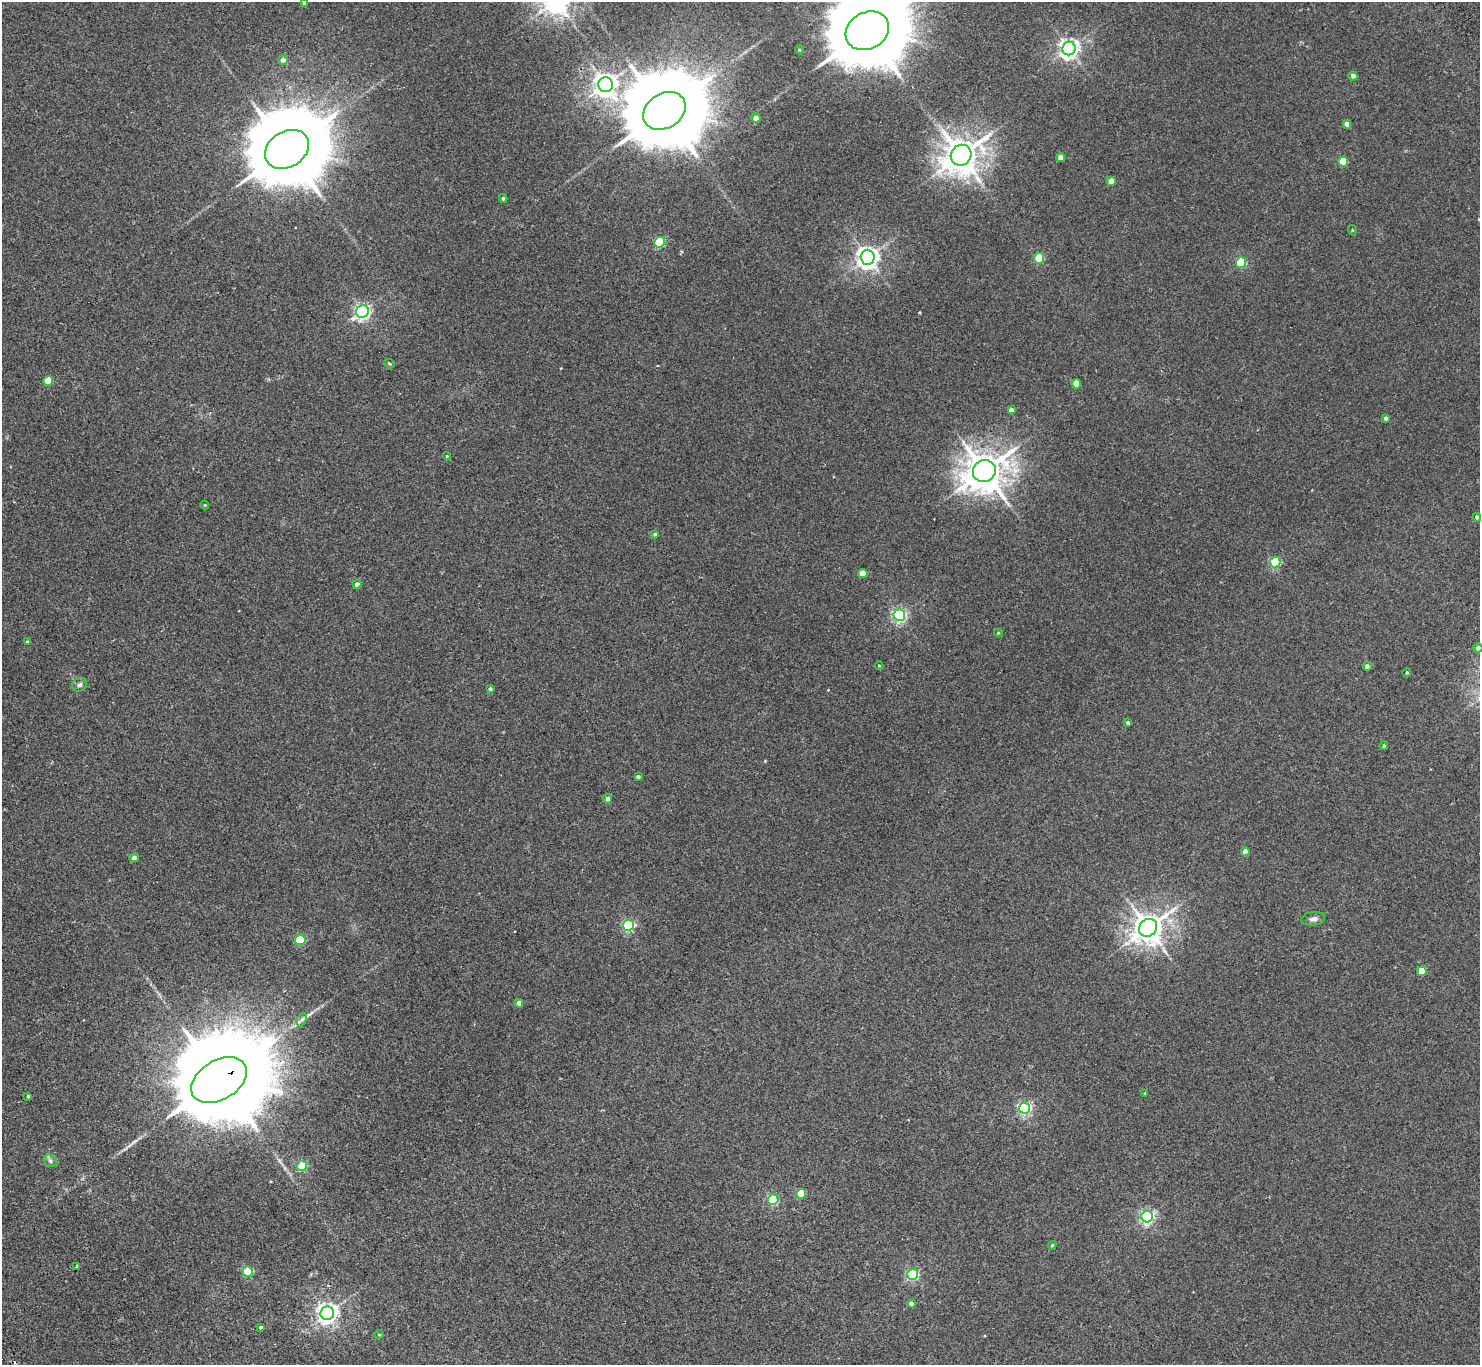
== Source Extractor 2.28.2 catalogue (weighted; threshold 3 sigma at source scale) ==
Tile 7 of 4 x 4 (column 3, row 2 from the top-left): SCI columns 3009-4486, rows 3061-4423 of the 6013 x 5985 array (HDU 1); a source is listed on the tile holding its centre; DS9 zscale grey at full resolution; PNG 1482 x 1367 px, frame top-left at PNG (2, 2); each listed source drawn as its Kron ellipse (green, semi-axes under 4 px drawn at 4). Shown black and unused: <1% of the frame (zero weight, under 2 of 3 exposures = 3% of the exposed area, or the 3 px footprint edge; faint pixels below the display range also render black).
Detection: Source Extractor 2.28.2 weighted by HDU 2 'WHT'; one run over the whole footprint, this tile lists its part. Background 0.0251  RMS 0.0068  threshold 0.0306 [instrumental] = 3 sigma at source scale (4.5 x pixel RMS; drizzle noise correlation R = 1.50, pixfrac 1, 0.05/0.05 arcsec/px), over >= 5 px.
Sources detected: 79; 1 inside a brighter object's white glare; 2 cosmic-ray / hot-pixel residue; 2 long thin detections or spike segments (spike, bleed or trail) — neither listed nor drawn; the other 74 listed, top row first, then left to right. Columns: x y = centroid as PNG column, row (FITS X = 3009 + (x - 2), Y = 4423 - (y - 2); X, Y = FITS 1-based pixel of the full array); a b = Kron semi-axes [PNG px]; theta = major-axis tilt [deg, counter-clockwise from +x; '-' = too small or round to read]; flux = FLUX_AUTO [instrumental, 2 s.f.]
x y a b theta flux
304 2 4 3 - 1.5
867 31 22 18 28 10000
1069 48 7 6 - 320
799 50 4 4 - 0.71
283 60 5 5 - 2.7
1353 76 4 4 - 2.7
606 85 7 7 - 530
664 111 22 17 32 9700
756 118 4 4 - 3.5
1347 124 4 4 - 5.2
287 149 23 17 32 11000
961 155 11 10 - 1300
1061 158 4 4 - 5.5
1343 161 5 5 - 18
1111 181 4 4 - 7.6
503 198 4 3 - 1.1
1352 230 5 3 - 0.59
659 242 5 5 - 48
868 257 7 7 - 460
1039 258 5 5 - 27
1241 263 5 5 - 40
362 312 7 6 - 180
389 364 5 4 - 1.1
48 381 5 4 - 15
1076 384 5 4 - 12
1011 410 4 4 - 3.8
1386 418 4 4 - 1.5
447 456 4 4 - 0.65
984 471 11 11 - 1800
205 505 4 4 - 0.7
1477 517 4 4 - 1.6
655 534 3 3 - 1.1
1275 562 5 5 - 63
863 573 5 4 - 8.5
357 584 4 4 - 3.7
899 615 6 5 - 130
998 633 4 4 - 0.63
28 642 4 3 - 1.5
1478 648 4 4 - 2.6
879 666 4 3 - 0.54
1367 666 4 4 - 2
1407 672 4 4 - 0.89
80 685 7 6 - 1.9
490 689 3 3 - 1
1128 722 3 3 - 1.5
1384 746 4 4 - 1.1
638 777 4 4 - 1.4
607 799 5 4 - 2.4
1245 852 4 4 - 4.5
134 858 5 4 - 2.3
1313 919 12 6 7 2.9
629 925 5 5 - 87
1148 928 9 8 - 960
300 940 5 5 - 37
1422 971 5 5 - 15
519 1003 4 4 - 4.6
302 1020 7 4 64 1.8
219 1080 30 19 31 21000
1145 1093 3 3 - 0.7
28 1096 4 4 - 0.83
1024 1108 5 5 - 130
50 1161 7 5 -46 1.7
302 1166 5 5 - 41
801 1194 5 4 - 18
773 1200 5 5 - 57
1147 1217 6 5 - 140
1052 1245 4 3 - 0.77
77 1267 3 3 - 1.4
248 1272 5 5 - 38
913 1275 5 5 - 75
911 1303 5 4 - 2.4
327 1313 7 6 - 370
260 1327 4 3 - 3.8
379 1335 5 3 - 0.57
Overlapping masked pixels (flux is a lower limit): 1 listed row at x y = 219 1080
Isophote crosses this tile's border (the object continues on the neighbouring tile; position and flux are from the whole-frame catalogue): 3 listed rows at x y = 304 2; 867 31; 1478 648